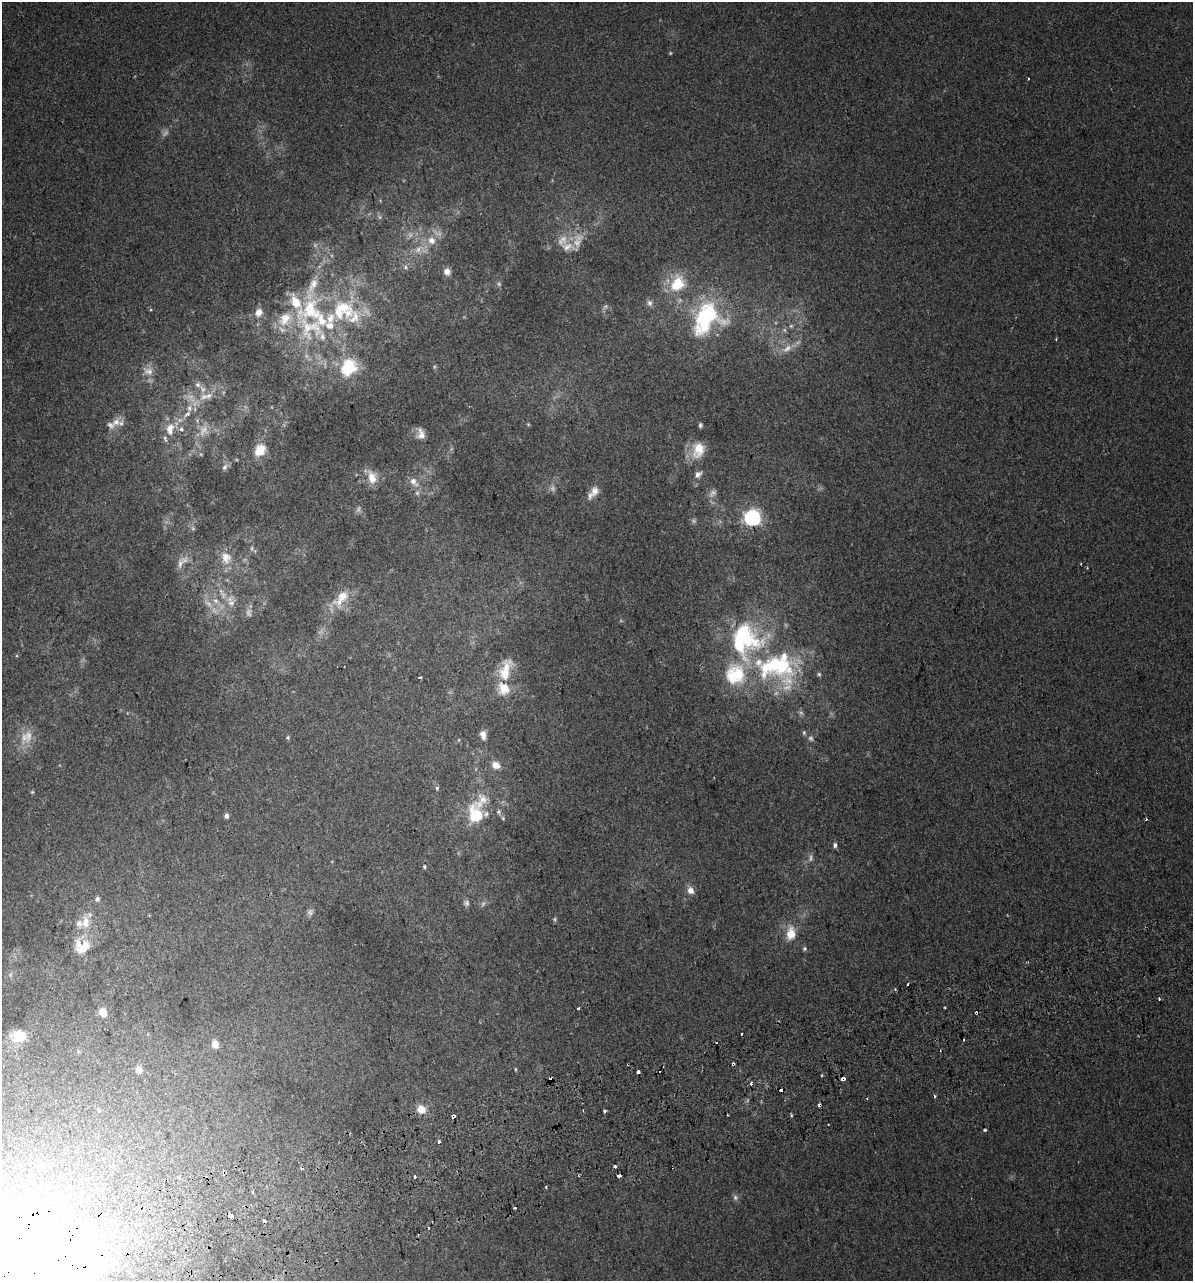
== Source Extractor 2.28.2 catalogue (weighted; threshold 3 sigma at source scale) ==
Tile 7 of 4 x 4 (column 3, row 2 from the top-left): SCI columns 2439-3629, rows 2599-3877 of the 4925 x 5196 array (HDU 1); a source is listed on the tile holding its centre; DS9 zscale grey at full resolution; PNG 1195 x 1283 px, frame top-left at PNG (2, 2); no overlay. Shown black and unused: <1% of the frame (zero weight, under 2 of 3 exposures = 2% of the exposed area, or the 3 px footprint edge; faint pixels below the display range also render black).
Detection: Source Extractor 2.28.2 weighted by HDU 2 'WHT'; one run over the whole footprint, this tile lists its part. Background 0.00299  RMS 0.0037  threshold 0.0168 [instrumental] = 3 sigma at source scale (4.5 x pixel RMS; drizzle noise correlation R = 1.50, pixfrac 1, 0.0396/0.0396 arcsec/px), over >= 5 px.
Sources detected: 168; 26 too faint to see at this stretch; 1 inside a brighter object's white glare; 22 cosmic-ray / hot-pixel residue — not listed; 29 inside a brighter listed object's ellipse — not listed separately; the other 90 listed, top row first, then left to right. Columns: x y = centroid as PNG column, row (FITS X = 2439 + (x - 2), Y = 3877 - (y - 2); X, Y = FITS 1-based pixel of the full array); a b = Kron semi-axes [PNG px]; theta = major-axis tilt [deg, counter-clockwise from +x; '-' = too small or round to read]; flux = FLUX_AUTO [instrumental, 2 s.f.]
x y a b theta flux
670 53 4 4 - 0.38
432 240 12 10 -83 4
567 246 18 11 2 4.2
406 267 7 6 - 0.97
447 272 8 7 - 2.7
677 284 22 17 62 12
313 285 40 11 67 11
649 303 9 7 -73 1.3
343 307 26 17 -3 15
706 318 41 29 59 36
791 326 6 6 - 0.72
310 328 71 36 -36 47
787 348 17 9 31 3.9
148 371 17 11 -25 3.7
198 385 9 7 -35 1.6
204 397 15 10 29 4.6
189 408 10 8 79 2.4
116 422 13 10 37 3.2
528 424 6 4 -19 0.41
700 425 5 4 - 0.76
170 427 13 10 33 4
181 429 7 6 - 1.4
204 431 16 15 - 5.6
421 434 15 9 -79 2.8
260 450 17 14 59 6.8
698 450 22 16 72 8.5
224 467 9 6 50 1.3
698 474 11 8 47 1.9
372 477 19 11 -72 5
414 482 15 9 -48 3.2
594 491 14 10 80 3.1
752 517 7 7 - 110
193 528 7 5 -46 0.79
226 558 19 15 -65 6
182 562 22 9 48 3.4
341 598 31 14 53 8.2
216 601 8 7 - 1.9
231 601 19 9 -72 3.8
208 603 15 6 -35 2.5
778 667 60 42 -11 60
505 674 21 18 83 8.5
420 677 4 2 - 0.54
804 732 6 5 - 0.62
483 735 11 6 -84 2.4
28 736 23 11 83 5.7
288 737 5 4 - 0.54
496 765 11 8 -24 3.1
437 788 4 4 - 0.91
32 792 5 5 - 0.5
499 812 7 6 - 0.92
476 815 22 16 -75 15
226 816 6 5 - 1.2
503 818 6 5 - 0.57
835 845 6 5 - 1.1
424 866 5 4 - 0.54
691 890 10 8 -67 2.6
97 899 5 5 - 1.1
466 903 8 8 - 1.1
555 919 7 4 -82 0.58
85 922 20 12 89 6.3
791 933 19 13 85 6.4
85 946 26 13 36 7.7
805 949 6 6 - 0.68
579 1008 3 3 - 1.1
103 1012 11 9 -68 3.8
741 1034 3 3 - 0.72
19 1036 17 13 3 8.4
215 1044 8 6 -84 4.4
733 1064 4 3 - 1.5
139 1070 6 5 - 3.3
638 1072 4 3 - 2
822 1075 3 3 - 1.1
551 1079 5 3 - 54
843 1079 4 3 - 4
751 1083 3 3 - 1.6
421 1109 8 8 - 5.2
99 1110 5 4 - 0.47
728 1115 2 2 - 0.37
791 1115 5 3 - 0.39
454 1116 4 3 - 8.9
985 1130 4 3 - 1.1
439 1141 3 3 - 3.7
42 1166 7 7 - 3.7
619 1176 4 3 - 3
414 1177 3 3 - 2.1
138 1189 4 3 - 3.5
252 1192 3 3 - 1
515 1208 3 3 - 1.3
49 1211 9 7 40 2.7
230 1215 5 3 - 9.2
Overlapping masked pixels (flux is a lower limit): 8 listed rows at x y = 733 1064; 551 1079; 843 1079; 454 1116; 619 1176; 138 1189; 49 1211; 230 1215